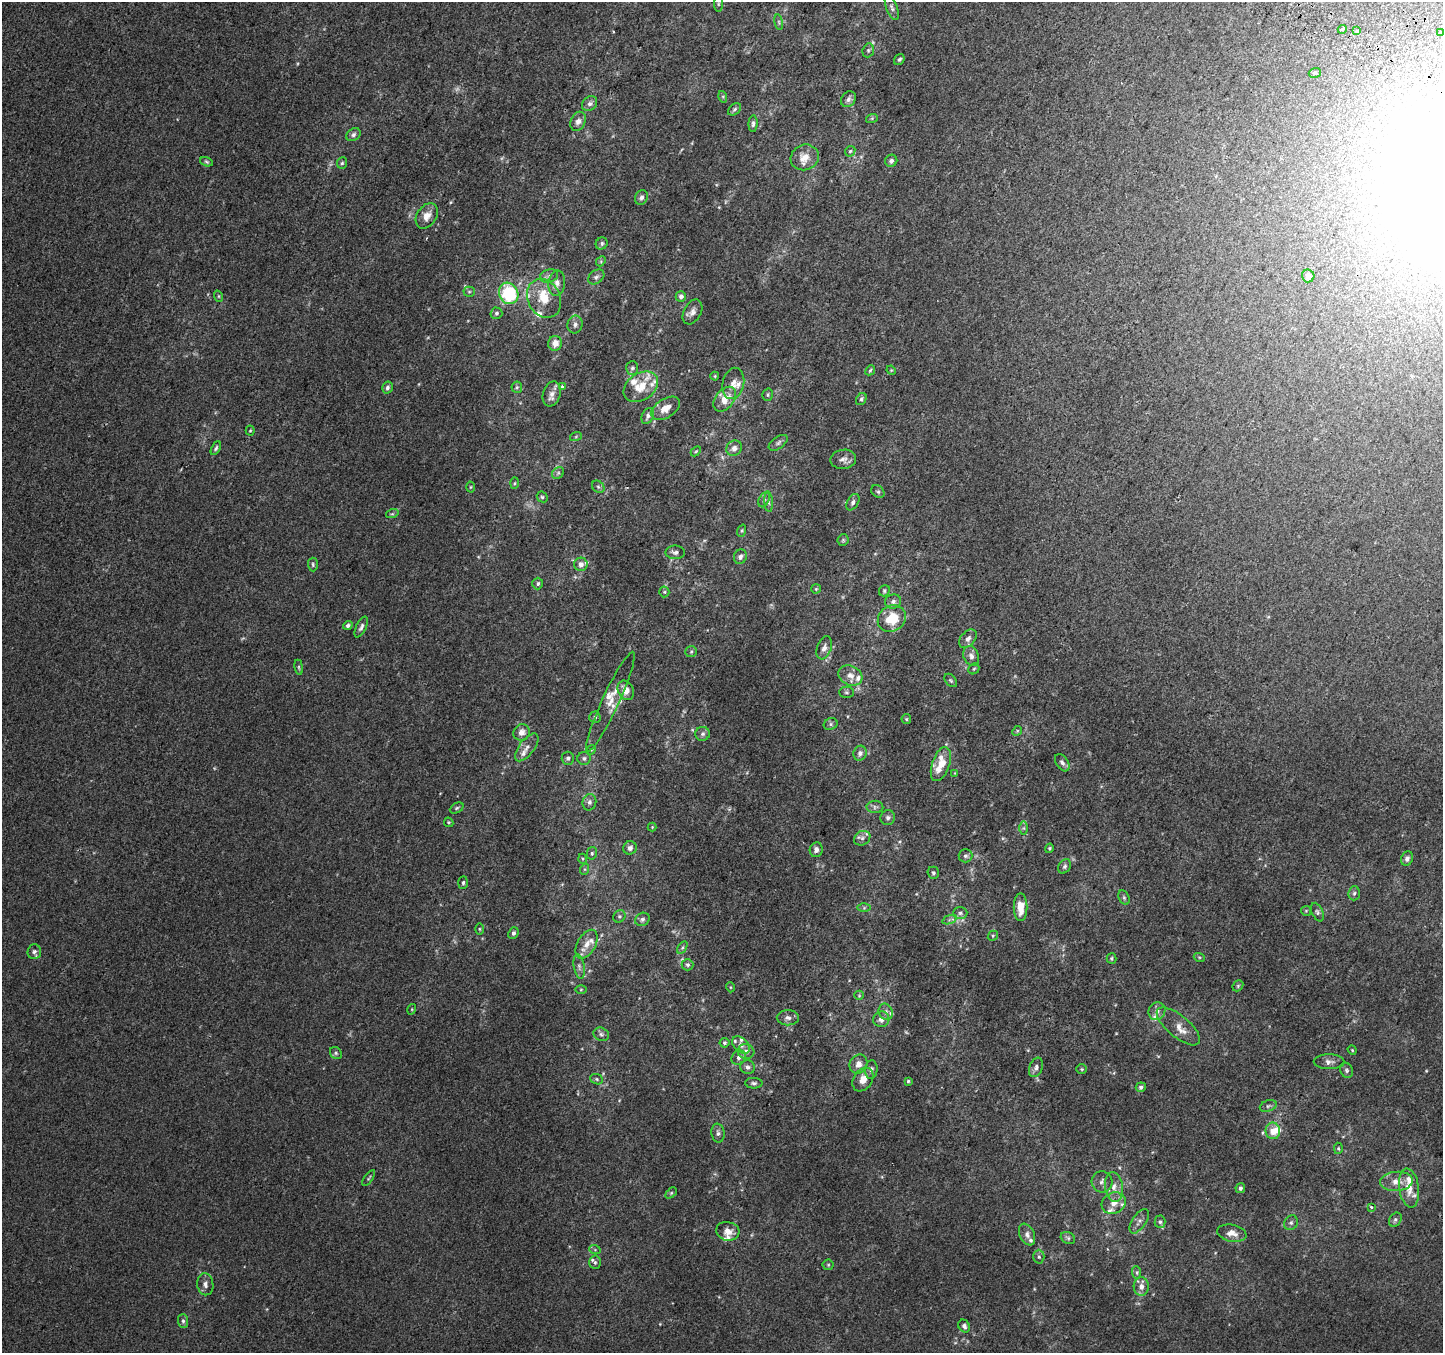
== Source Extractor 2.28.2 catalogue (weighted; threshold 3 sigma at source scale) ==
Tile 10 of 4 x 4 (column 2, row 3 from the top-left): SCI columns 1471-2911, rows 1654-3004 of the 5815 x 5942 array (HDU 1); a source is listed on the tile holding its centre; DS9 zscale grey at full resolution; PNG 1445 x 1355 px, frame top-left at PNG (2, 2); each listed source drawn as its Kron ellipse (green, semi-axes under 4 px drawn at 4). Shown black and unused: <1% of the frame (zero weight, under 2 of 3 exposures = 2% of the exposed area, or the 3 px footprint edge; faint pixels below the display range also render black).
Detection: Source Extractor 2.28.2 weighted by HDU 2 'WHT'; one run over the whole footprint, this tile lists its part. Background 0.00453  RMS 0.0055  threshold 0.0247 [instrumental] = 3 sigma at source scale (4.5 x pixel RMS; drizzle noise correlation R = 1.50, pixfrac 1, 0.0396/0.0396 arcsec/px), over >= 5 px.
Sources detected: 241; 6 too faint to see at this stretch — neither listed nor drawn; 27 inside a brighter listed object's ellipse — not listed separately; the other 208 listed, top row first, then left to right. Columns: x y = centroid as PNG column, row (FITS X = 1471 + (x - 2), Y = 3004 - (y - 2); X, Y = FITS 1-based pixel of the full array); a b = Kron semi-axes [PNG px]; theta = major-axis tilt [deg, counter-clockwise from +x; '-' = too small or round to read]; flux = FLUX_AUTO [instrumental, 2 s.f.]
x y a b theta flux
718 4 8 4 90 0.89
892 7 13 5 -69 1.6
779 22 8 4 -81 0.87
1342 29 5 4 - 2.1
1357 31 3 3 - 3
1440 32 4 3 - 1.5
868 50 7 5 70 1
899 60 6 5 - 0.92
1315 73 6 4 19 0.85
723 97 6 4 -73 0.62
848 99 8 7 - 2.1
589 104 8 6 43 2.1
734 109 7 5 40 1.2
872 118 6 4 19 0.69
578 121 10 7 65 2.8
753 124 8 4 86 1.3
353 135 8 6 35 1.5
850 151 6 4 44 0.87
805 157 14 12 25 6.5
891 161 6 6 - 1.6
206 162 7 4 -20 0.89
342 163 6 5 - 0.9
641 197 7 6 - 1.7
427 216 14 9 57 4.9
602 243 6 5 - 1.3
601 261 5 4 - 0.72
549 276 9 6 17 1.9
1308 276 6 6 - 2.2
596 277 9 6 37 1.7
557 283 13 8 82 3.6
469 292 5 5 - 0.8
509 293 11 9 -63 41
218 296 6 3 -71 0.65
681 297 5 5 - 2.2
544 298 20 16 -63 13
692 312 13 8 61 3
496 313 6 6 - 1.2
575 325 9 7 78 2.2
555 343 7 7 - 4.4
632 368 7 6 - 1.3
870 370 5 4 - 0.69
891 370 5 4 - 0.53
715 376 4 4 - 0.51
733 383 16 10 78 4.5
517 387 6 5 - 0.9
562 387 4 3 - 3
641 387 19 13 34 11
387 388 6 5 - 1.5
552 394 13 8 72 3.4
768 395 6 5 - 0.96
725 399 14 9 52 7
861 399 6 5 - 1.1
665 408 16 9 33 5.9
648 416 8 5 66 2.1
250 431 5 4 - 0.6
576 436 6 4 20 0.64
778 443 11 6 35 1.4
216 448 7 4 62 1.1
734 448 8 7 - 3.1
696 451 6 3 45 0.6
843 459 13 9 8 2.9
558 473 6 5 - 1
515 483 6 4 88 0.67
471 487 5 3 - 0.55
598 487 7 5 -44 1.2
878 492 7 5 -41 1
542 497 6 5 - 0.85
764 500 8 5 64 1.4
769 502 10 4 -85 1.4
853 502 9 5 59 1.6
392 514 6 4 18 0.77
742 531 6 4 71 0.71
843 540 6 5 - 0.76
675 552 9 7 0 1.8
740 557 7 6 - 1.9
313 564 7 5 -88 0.95
581 564 7 6 - 3
538 584 6 5 - 1.1
816 589 5 4 - 0.67
884 591 6 5 - 0.9
664 592 5 5 - 0.76
893 601 8 7 - 2
892 618 14 12 36 14
348 625 5 4 - 1.3
361 627 11 5 64 1.7
968 639 11 7 49 2.5
824 648 12 7 70 2.8
691 652 6 5 - 0.86
971 656 10 7 -68 2.6
299 667 8 4 -82 0.85
974 669 6 5 - 0.78
850 675 12 9 -27 4.5
951 680 7 5 -48 0.88
626 690 10 7 -63 5.2
846 692 7 5 0 1
610 702 55 8 65 8.4
595 717 6 5 - 1
906 719 5 4 - 0.63
831 724 7 5 24 1.1
1017 731 5 4 - 0.66
522 732 8 8 - 3.5
702 734 7 7 - 1.5
527 747 16 7 53 3.4
591 750 5 4 - 0.51
860 753 7 6 - 2.2
568 758 6 6 - 1.3
584 758 6 6 - 1.3
1062 763 9 6 -57 1.8
941 764 18 8 71 11
955 773 4 4 - 0.44
589 802 8 7 - 1.9
875 807 8 6 -1 1.5
457 808 7 5 27 0.95
888 818 7 7 - 1.9
449 822 5 4 - 0.67
652 827 4 4 - 0.54
1024 828 6 4 90 0.84
862 838 8 7 - 2.1
630 848 7 6 - 2
1049 848 5 4 - 0.77
816 850 7 6 - 2.2
592 853 6 5 - 0.99
965 856 7 7 - 1.5
583 859 5 3 - 0.62
1407 859 7 5 67 1.7
1065 866 8 6 58 1.4
585 869 6 4 71 0.67
933 873 6 5 - 1.3
463 883 6 5 - 1
1354 893 7 6 - 1.2
1124 897 7 5 -64 1.1
1021 907 14 7 -90 8.3
864 908 6 4 1 0.79
1306 911 5 5 - 0.6
1317 912 10 5 -65 1.4
960 913 7 6 - 1.6
619 916 6 5 - 0.96
642 919 7 6 - 1.6
949 920 7 4 19 1.1
479 929 6 4 -89 0.7
513 933 6 5 - 1.6
993 936 5 4 - 0.71
587 944 15 9 61 5.1
682 948 7 4 58 1
34 952 7 6 - 1.5
1199 957 6 3 -18 0.63
1111 958 5 5 - 0.89
687 965 6 6 - 1.1
579 966 12 5 -80 1.9
1238 986 6 5 - 0.78
730 987 5 3 - 0.49
581 990 6 4 1 0.61
859 995 5 4 - 0.59
412 1009 5 3 - 0.5
1157 1011 9 8 - 2.7
886 1012 8 7 - 2
788 1018 11 7 -1 2.4
881 1019 8 7 - 3.4
1178 1026 26 11 -40 6.7
601 1034 8 6 -26 1.5
724 1043 5 5 - 1
741 1045 10 7 -45 2.4
1352 1050 5 4 - 0.56
746 1051 8 7 - 2.9
336 1053 6 5 - 1.1
739 1057 8 6 50 2.1
1329 1062 15 7 0 2.9
858 1064 10 8 57 4
748 1067 7 7 - 1.6
1036 1067 10 6 68 2.1
1082 1069 5 5 - 0.66
871 1070 9 6 85 1.7
1346 1070 8 6 -66 1.3
597 1079 6 5 - 0.83
863 1080 13 9 58 5.2
908 1081 4 4 - 0.78
754 1083 8 5 -1 1.3
1141 1087 5 4 - 1.3
1268 1106 9 5 20 1.4
1273 1131 8 7 - 5.9
718 1133 9 6 -81 1.9
1338 1148 5 4 - 0.62
369 1178 9 3 54 0.79
1396 1181 16 9 5 5.9
1102 1182 11 10 - 2.9
1114 1187 15 9 -83 4.6
1240 1188 5 4 - 1.3
1409 1188 20 10 -82 7.1
671 1193 6 4 45 0.75
1114 1203 12 10 27 5.2
1371 1207 4 3 - 1.6
1395 1220 7 5 56 1.2
1139 1221 14 6 56 2.4
1160 1222 6 5 - 1.1
1291 1223 7 6 - 1.5
728 1231 12 9 -13 4.8
1232 1233 15 8 -11 4.8
1027 1235 11 7 -65 2.5
1068 1238 7 5 -28 1.2
595 1250 6 4 -19 0.59
1039 1257 7 5 89 1.3
595 1262 7 5 -87 1.2
828 1265 5 5 - 0.75
1137 1272 6 4 -85 0.89
205 1284 11 8 -82 2.5
1141 1287 9 7 -88 2.8
183 1321 7 5 -89 1.3
964 1326 7 5 -56 1.8